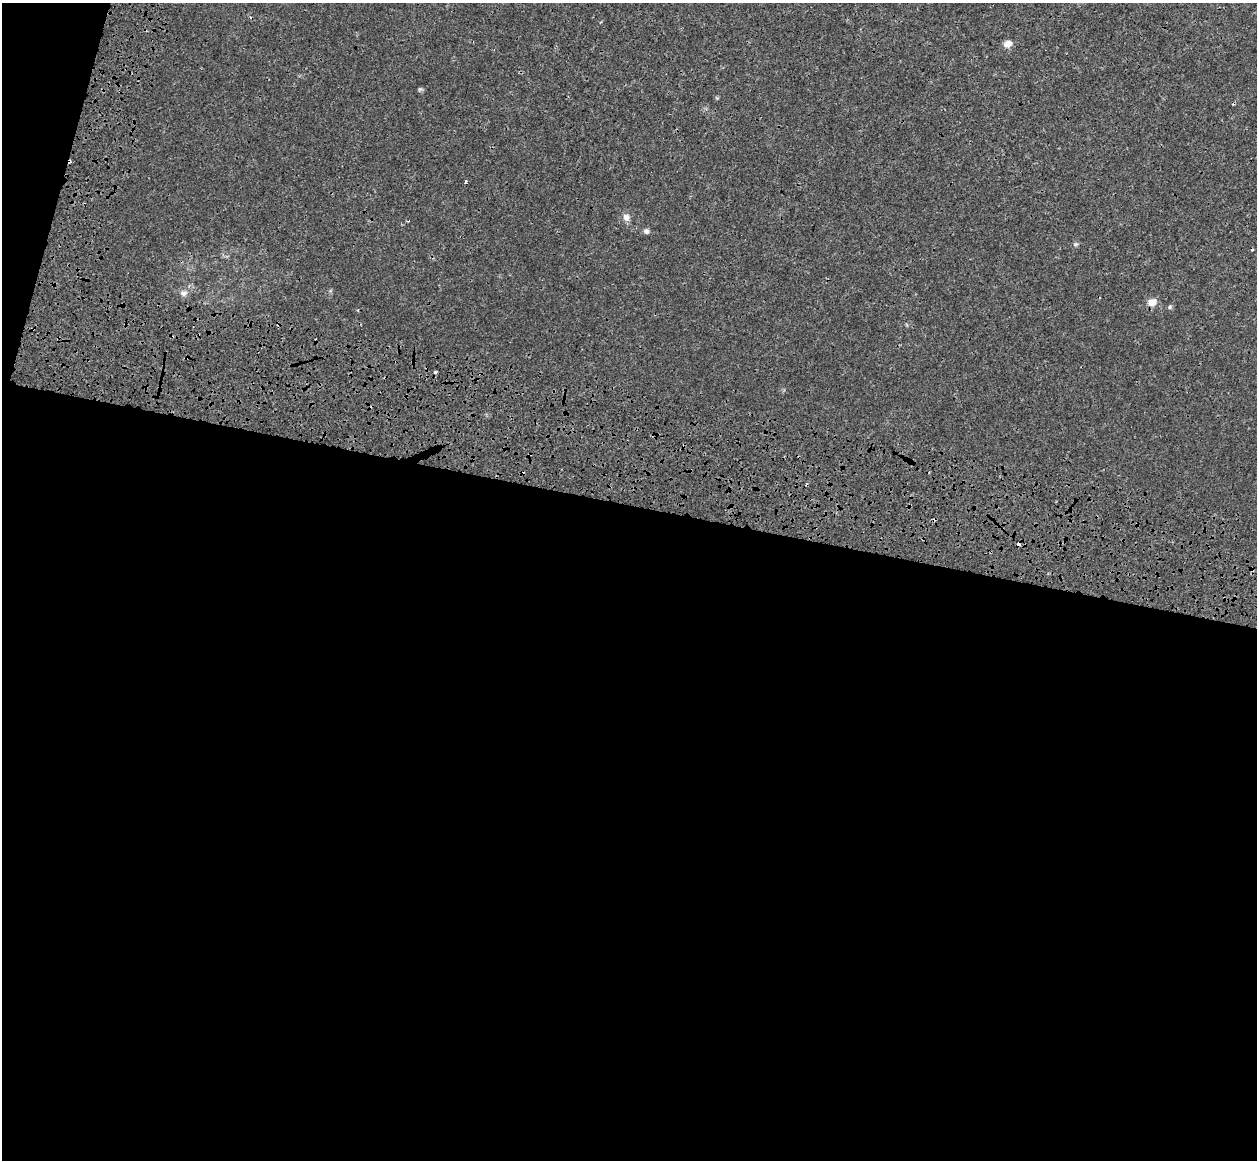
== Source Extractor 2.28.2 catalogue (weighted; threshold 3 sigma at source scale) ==
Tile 13 of 4 x 4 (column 1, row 4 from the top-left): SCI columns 146-1400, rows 615-1772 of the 5358 x 5763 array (HDU 1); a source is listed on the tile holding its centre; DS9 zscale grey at full resolution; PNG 1259 x 1162 px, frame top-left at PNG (2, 3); no overlay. Shown black and unused: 59% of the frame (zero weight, under 3 of 4 exposures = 17% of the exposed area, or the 3 px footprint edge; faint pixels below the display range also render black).
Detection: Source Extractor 2.28.2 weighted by HDU 2 'WHT'; one run over the whole footprint, this tile lists its part. Background 3.37e-04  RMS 0.0013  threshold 0.00577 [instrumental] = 3 sigma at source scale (4.5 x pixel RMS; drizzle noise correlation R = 1.50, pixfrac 1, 0.0396/0.0396 arcsec/px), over >= 5 px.
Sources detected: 15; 5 cosmic-ray / hot-pixel residue — not listed; the other 10 listed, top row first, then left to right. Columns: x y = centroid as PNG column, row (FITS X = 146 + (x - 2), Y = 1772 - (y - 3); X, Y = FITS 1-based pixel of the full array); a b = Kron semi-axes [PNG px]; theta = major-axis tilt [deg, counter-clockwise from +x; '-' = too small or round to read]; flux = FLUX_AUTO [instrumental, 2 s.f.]
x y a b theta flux
1007 44 9 8 - 0.85
420 89 6 4 43 0.2
466 181 4 3 - 0.21
626 217 9 8 - 0.73
646 231 7 7 - 0.36
1075 244 7 5 19 0.23
183 293 10 8 6 0.57
1152 302 11 9 15 1.1
1170 307 6 5 - 0.21
435 372 3 3 - 0.51